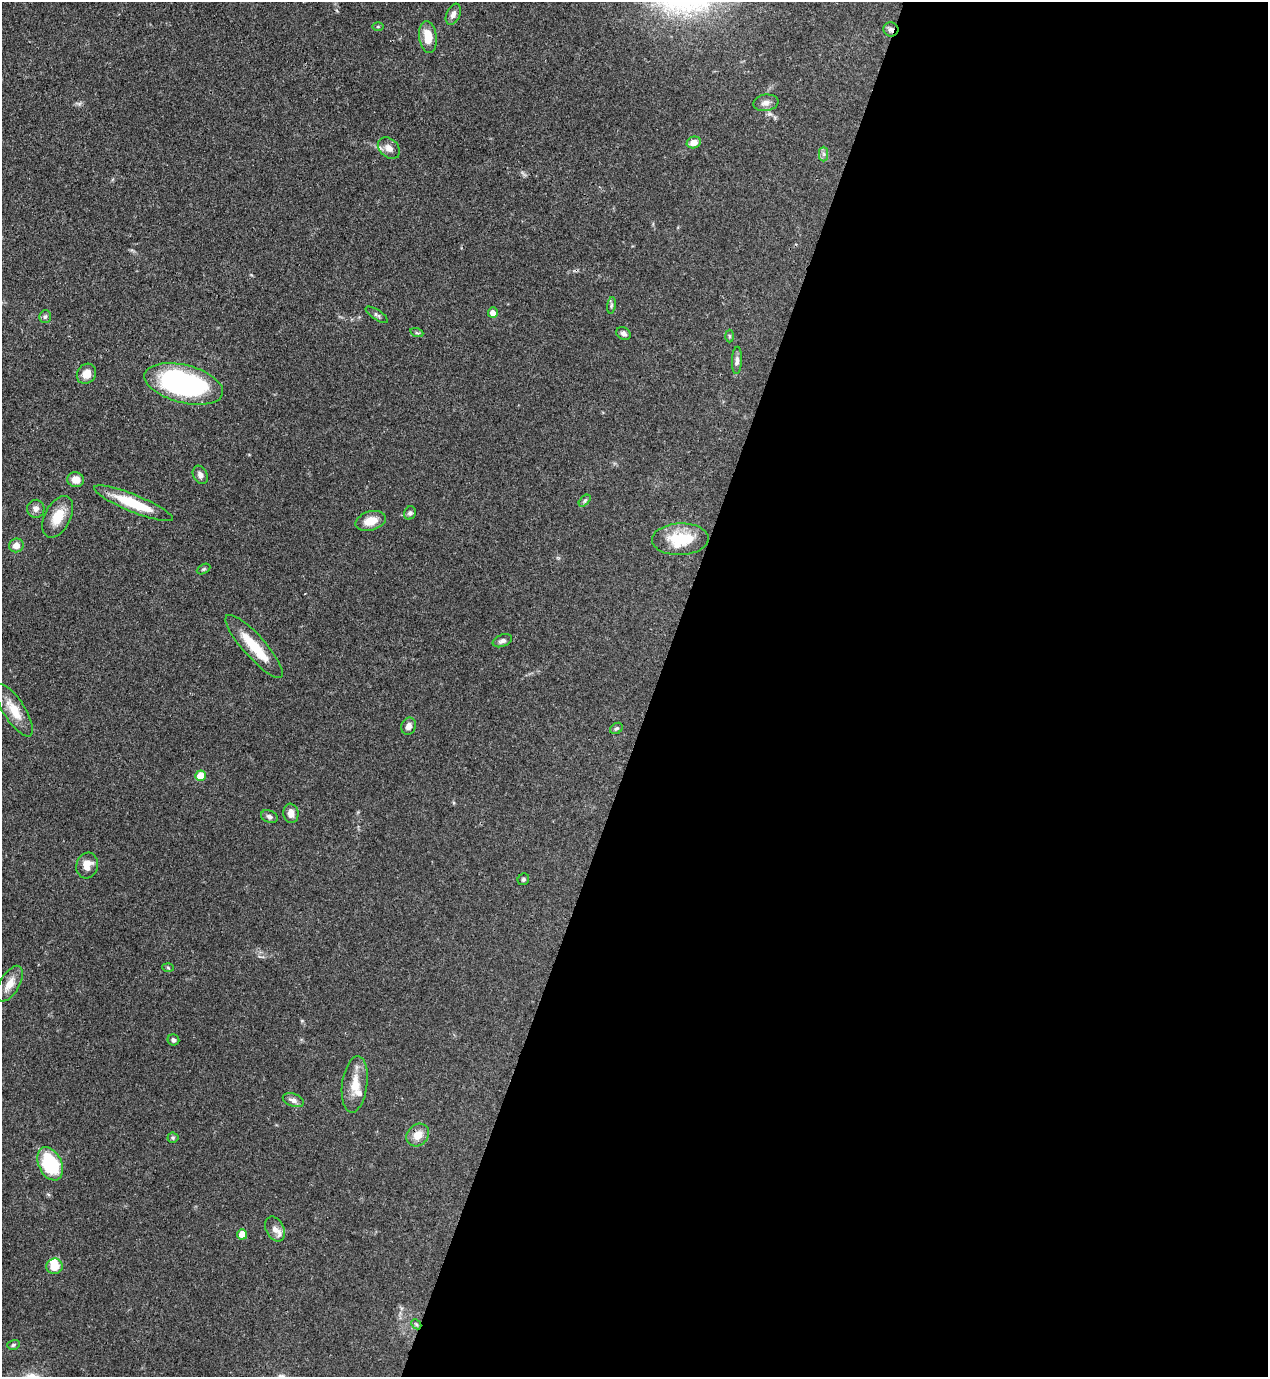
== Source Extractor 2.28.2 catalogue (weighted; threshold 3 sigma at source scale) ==
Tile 12 of 4 x 4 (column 4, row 3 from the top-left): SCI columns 4025-5290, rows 1416-2790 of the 5643 x 5583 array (HDU 1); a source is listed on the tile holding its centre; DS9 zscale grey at full resolution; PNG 1270 x 1379 px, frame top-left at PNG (2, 2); each listed source drawn as its Kron ellipse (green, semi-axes under 4 px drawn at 4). Shown black and unused: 48% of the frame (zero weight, under 3 of 4 exposures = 7% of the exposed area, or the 3 px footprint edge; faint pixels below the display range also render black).
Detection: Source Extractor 2.28.2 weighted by HDU 2 'WHT'; one run over the whole footprint, this tile lists its part. Background 0.07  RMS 0.0036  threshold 0.016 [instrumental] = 3 sigma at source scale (4.5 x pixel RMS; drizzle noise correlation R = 1.50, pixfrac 1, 0.05/0.05 arcsec/px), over >= 5 px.
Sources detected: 56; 1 inside a brighter object's white glare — neither listed nor drawn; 3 inside a brighter listed object's ellipse — not listed separately; the other 52 listed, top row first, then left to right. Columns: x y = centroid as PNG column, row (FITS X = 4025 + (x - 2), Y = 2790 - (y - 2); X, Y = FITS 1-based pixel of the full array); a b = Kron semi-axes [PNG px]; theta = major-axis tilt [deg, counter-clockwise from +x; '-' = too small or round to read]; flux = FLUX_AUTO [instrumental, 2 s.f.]
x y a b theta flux
453 14 11 6 66 1.8
378 27 6 4 0 0.38
891 29 7 7 - 1.3
428 37 16 8 -83 6.3
766 103 13 8 8 1.9
694 142 7 5 21 3.1
389 148 12 9 -41 2.4
824 154 7 4 -90 0.83
611 305 8 4 81 0.69
493 312 5 5 - 2.3
377 315 13 5 -33 0.84
45 317 6 5 - 0.81
417 333 7 4 -18 0.54
624 334 8 6 -33 1.1
729 336 6 4 -88 0.47
737 360 13 5 87 1.5
86 374 11 9 52 3.3
184 384 40 19 -14 76
200 475 10 7 -61 1.5
76 480 8 7 - 3.6
585 501 7 4 45 0.67
133 503 42 8 -22 15
36 509 9 8 - 1.7
410 513 7 6 - 0.86
58 517 22 13 63 7.2
371 521 15 9 16 5.7
680 539 28 16 2 14
16 545 7 6 - 2.7
204 569 7 4 27 0.55
502 641 10 6 21 1.2
254 646 41 11 -48 12
14 710 30 10 -57 7.6
409 726 9 7 67 2.1
616 728 7 5 34 0.61
201 776 5 5 - 9.2
291 813 9 7 -81 2.6
269 817 8 6 -21 1
87 865 13 10 73 3.8
523 879 6 5 - 0.66
168 968 6 4 -3 0.4
10 984 20 10 59 4.1
173 1040 6 5 - 0.87
355 1084 28 12 82 6.7
293 1100 11 6 -20 1.6
418 1135 12 10 46 4.2
173 1138 5 5 - 0.51
50 1164 18 11 -64 25
275 1229 13 9 -63 2
242 1234 5 5 - 5.8
55 1266 8 7 - 5.7
416 1324 6 4 -44 0.54
13 1345 6 4 16 0.59
Overlapping masked pixels (flux is a lower limit): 3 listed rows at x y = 891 29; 418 1135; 416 1324